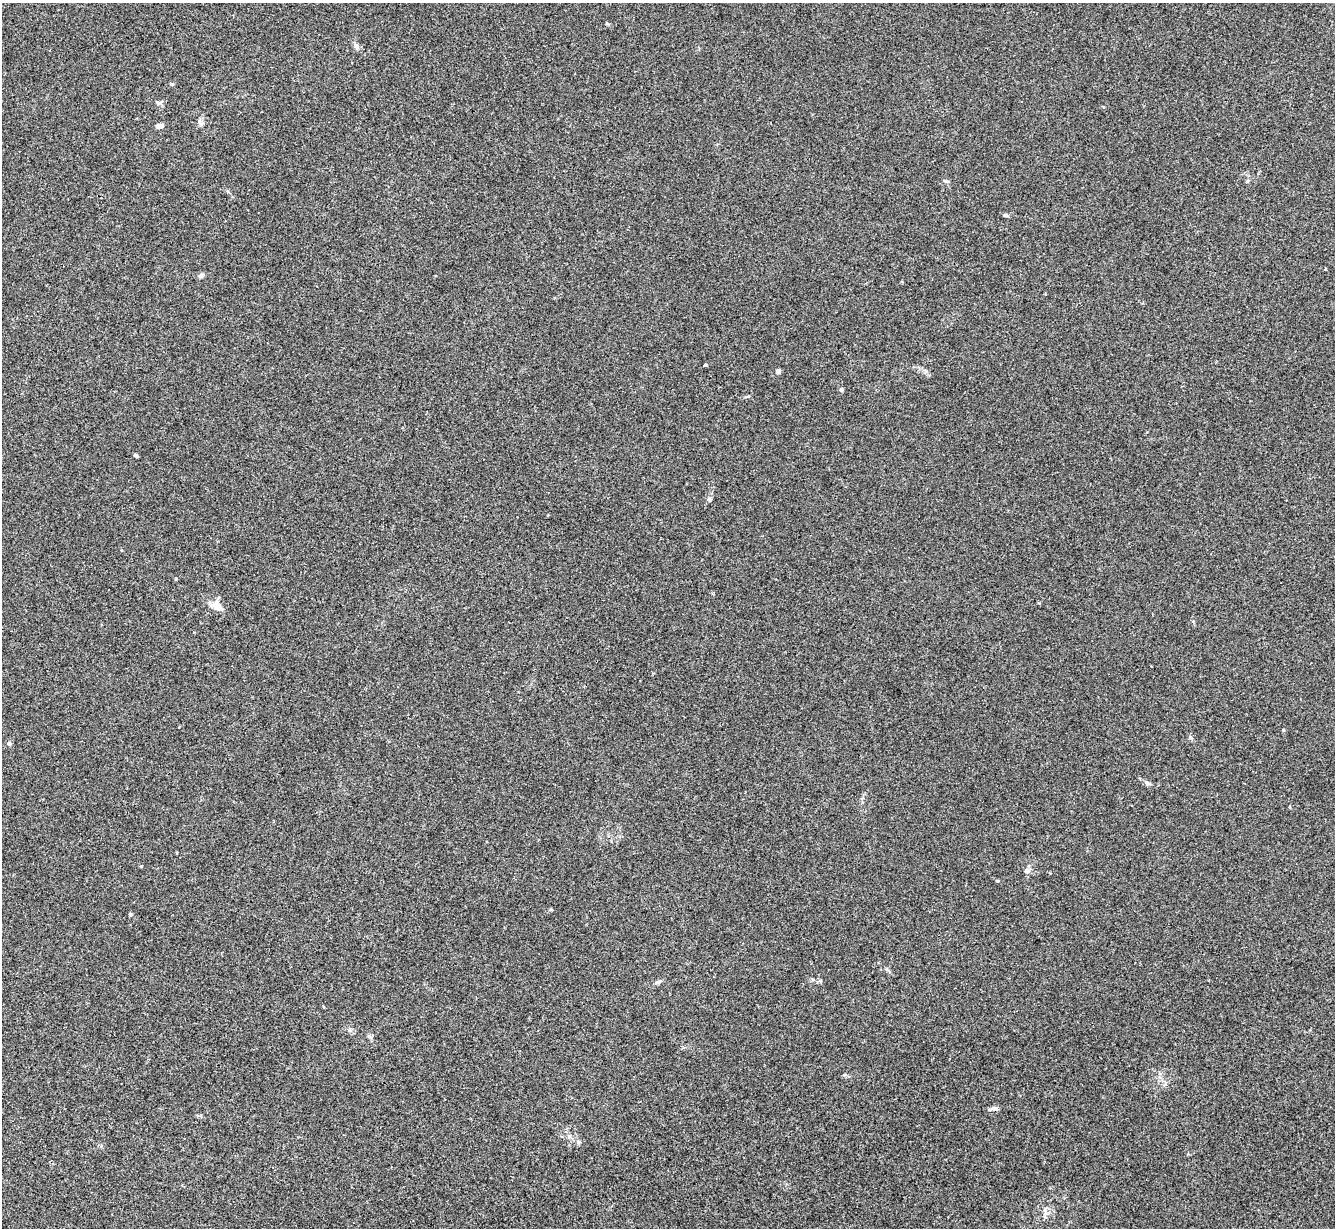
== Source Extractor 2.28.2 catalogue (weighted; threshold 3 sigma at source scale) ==
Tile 7 of 4 x 4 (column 3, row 2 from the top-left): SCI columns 2672-4004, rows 2725-3950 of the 5340 x 5325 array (HDU 1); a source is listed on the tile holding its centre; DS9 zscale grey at full resolution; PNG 1337 x 1230 px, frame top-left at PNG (2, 3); no overlay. Shown black and unused: <1% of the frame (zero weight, under 3 of 4 exposures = <1% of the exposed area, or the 3 px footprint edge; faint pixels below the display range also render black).
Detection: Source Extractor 2.28.2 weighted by HDU 2 'WHT'; one run over the whole footprint, this tile lists its part. Background 0.0334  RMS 0.0043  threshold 0.0195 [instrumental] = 3 sigma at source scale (4.5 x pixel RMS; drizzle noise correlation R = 1.50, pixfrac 1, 0.05/0.05 arcsec/px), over >= 5 px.
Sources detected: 26; all 26 listed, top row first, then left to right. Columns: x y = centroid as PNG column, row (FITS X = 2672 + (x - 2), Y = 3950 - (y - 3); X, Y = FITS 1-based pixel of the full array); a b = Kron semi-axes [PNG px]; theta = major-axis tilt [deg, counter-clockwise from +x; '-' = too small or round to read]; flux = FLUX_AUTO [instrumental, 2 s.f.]
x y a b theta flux
356 46 7 6 - 1.1
172 84 5 4 - 0.49
158 103 8 5 15 0.93
200 122 11 4 -65 1
159 126 8 5 9 1.6
1006 215 7 4 -21 0.69
201 276 7 5 19 1.1
705 365 3 3 - 0.57
778 371 4 4 - 2.6
841 390 4 4 - 1.1
136 455 6 4 -2 0.52
709 499 6 4 -71 0.6
176 579 4 3 - 0.36
217 606 15 9 -38 4.2
1191 738 8 4 -54 0.75
9 743 5 5 - 1.2
1147 783 7 6 - 1
141 866 4 4 - 0.41
1027 871 8 7 - 1.4
997 881 4 3 - 0.51
551 909 4 3 - 0.48
130 914 4 4 - 0.88
658 982 9 5 16 1
995 1108 11 5 -3 1.5
569 1136 6 4 45 0.72
578 1142 6 5 - 0.73
Unlisted compact peaks at least as high as the median listed source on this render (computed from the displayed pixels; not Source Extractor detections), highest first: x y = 1283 730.